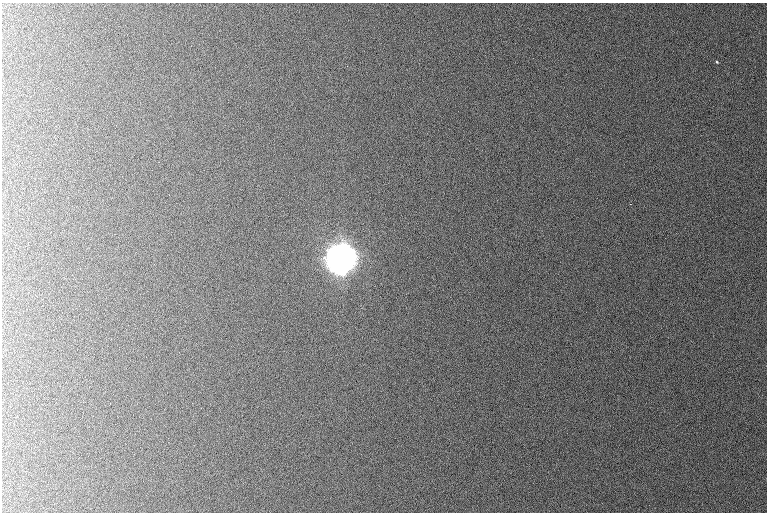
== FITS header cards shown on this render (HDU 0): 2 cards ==
NAXIS1  =                  765 /
NAXIS2  =                  510 /

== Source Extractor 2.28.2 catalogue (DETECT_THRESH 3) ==
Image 765 x 510 px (HDU 0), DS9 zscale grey, 1 PNG px = 1 image px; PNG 769 x 514 px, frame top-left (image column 1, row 510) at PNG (2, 3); no overlay
Background 1090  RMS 11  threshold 32.5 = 3 sigma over >= 5 px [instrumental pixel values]
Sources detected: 6; all 6 listed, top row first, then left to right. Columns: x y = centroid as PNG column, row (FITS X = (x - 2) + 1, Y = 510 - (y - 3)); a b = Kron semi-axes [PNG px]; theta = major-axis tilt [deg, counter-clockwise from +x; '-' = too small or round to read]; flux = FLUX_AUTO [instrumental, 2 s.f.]
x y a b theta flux
716 62 4 3 - 830
630 204 3 2 - 790
344 254 11 9 -32 280000
335 259 14 7 75 300000
346 262 8 4 54 210000
340 264 11 10 - 460000